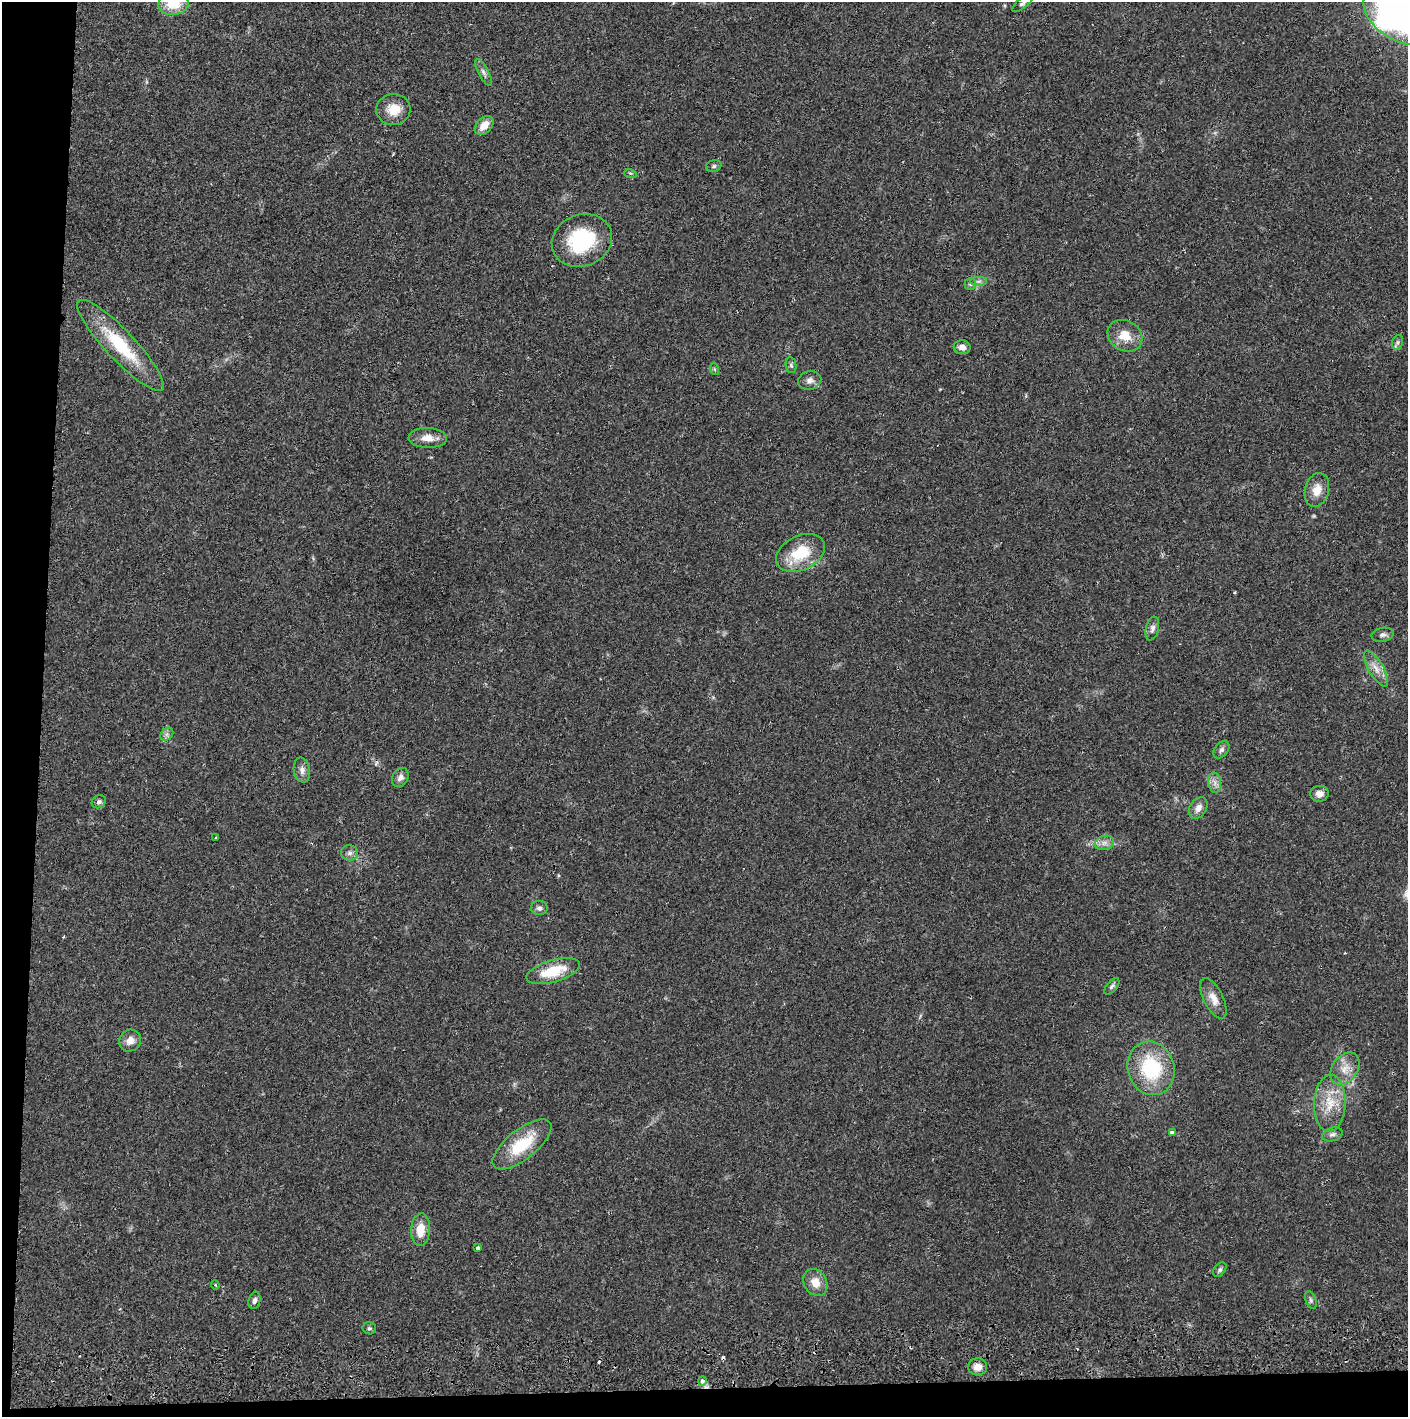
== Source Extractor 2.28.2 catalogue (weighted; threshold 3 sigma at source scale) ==
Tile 7 of 3 x 3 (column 1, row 3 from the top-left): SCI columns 4-1409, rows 56-1470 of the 4229 x 4357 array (HDU 1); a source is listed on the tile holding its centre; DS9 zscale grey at full resolution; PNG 1410 x 1419 px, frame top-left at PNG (2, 2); each listed source drawn as its Kron ellipse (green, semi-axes under 4 px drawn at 4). Shown black and unused: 5% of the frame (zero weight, under 2 of 3 exposures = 3% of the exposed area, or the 3 px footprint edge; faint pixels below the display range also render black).
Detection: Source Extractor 2.28.2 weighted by HDU 2 'WHT'; one run over the whole footprint, this tile lists its part. Background 0.0213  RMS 0.0035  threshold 0.0156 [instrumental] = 3 sigma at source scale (4.5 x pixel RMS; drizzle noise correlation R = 1.50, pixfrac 1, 0.05/0.05 arcsec/px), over >= 5 px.
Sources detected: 62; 6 cosmic-ray / hot-pixel residue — neither listed nor drawn; the other 56 listed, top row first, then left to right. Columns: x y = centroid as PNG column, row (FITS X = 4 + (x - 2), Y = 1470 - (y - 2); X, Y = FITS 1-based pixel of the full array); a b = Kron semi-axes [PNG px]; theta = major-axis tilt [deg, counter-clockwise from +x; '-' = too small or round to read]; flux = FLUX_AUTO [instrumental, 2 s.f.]
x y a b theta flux
1023 3 13 5 41 1.1
173 4 15 11 4 9.3
1400 14 40 26 -33 180
484 72 15 5 -61 1.4
393 109 17 15 5 6.1
484 125 11 7 46 4.3
714 166 8 6 16 0.74
630 173 6 4 -17 0.43
582 240 31 25 22 26
979 281 8 4 0 0.91
970 284 6 5 - 0.67
1125 336 18 15 -32 6
1398 342 7 5 73 0.86
120 345 61 14 -47 20
962 347 8 7 - 2
791 365 8 5 -79 0.77
714 369 6 4 -71 0.42
810 380 11 9 13 1.8
428 438 19 10 -2 3.9
1317 490 17 12 75 4.3
800 553 26 17 26 14
1152 629 12 6 77 1.4
1383 635 11 7 10 1.2
1376 668 20 7 -59 3.4
167 734 7 5 45 0.99
1221 750 10 6 51 1.2
302 770 12 8 -81 1.9
400 778 10 7 61 1.7
1215 783 10 6 -84 1.8
1319 794 9 8 - 2.3
99 802 7 6 - 0.93
1198 808 11 8 56 2.4
215 838 3 2 - 0.31
1104 843 10 7 16 1.8
349 853 8 7 - 1.3
539 908 8 7 - 1.2
553 971 28 11 16 11
1112 986 10 5 49 0.84
1213 998 22 10 -64 3.9
130 1041 11 10 - 2.9
1151 1068 27 23 -72 24
1345 1069 18 12 54 4.6
1330 1103 28 16 88 9.3
1172 1133 4 3 - 3.6
1332 1134 10 6 16 1.2
522 1144 35 15 38 15
420 1230 16 9 86 5.4
478 1248 3 3 - 1.1
1220 1270 8 5 51 0.84
815 1282 14 11 -58 4.3
215 1285 4 4 - 0.44
255 1300 9 5 75 1.1
1311 1300 9 5 -69 0.82
369 1328 7 6 - 0.69
978 1367 9 8 - 3.1
702 1381 5 4 - 1.6
Isophote crosses this tile's border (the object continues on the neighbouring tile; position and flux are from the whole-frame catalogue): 3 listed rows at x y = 1023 3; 173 4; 1400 14